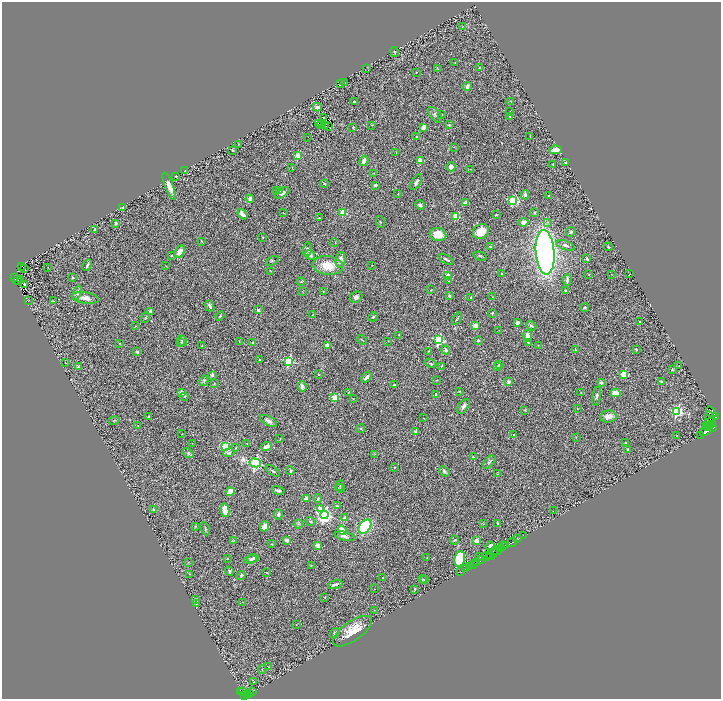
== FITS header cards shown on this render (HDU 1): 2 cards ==
NAXIS1  =                 1438
NAXIS2  =                 1393

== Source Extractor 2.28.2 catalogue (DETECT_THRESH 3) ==
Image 1438 x 1393 px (HDU 1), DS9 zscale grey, zoomed out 1/2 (1 PNG px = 2 x 2 image px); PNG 723 x 701 px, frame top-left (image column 2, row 1393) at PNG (2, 2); each listed source drawn as its Kron ellipse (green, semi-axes under 4 px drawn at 4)
Background 0.757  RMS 0.072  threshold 0.217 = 3 sigma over >= 5 px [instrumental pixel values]
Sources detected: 354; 34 cannot appear on this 1/2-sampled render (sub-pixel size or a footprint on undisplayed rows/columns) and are neither listed nor drawn; the other 320 listed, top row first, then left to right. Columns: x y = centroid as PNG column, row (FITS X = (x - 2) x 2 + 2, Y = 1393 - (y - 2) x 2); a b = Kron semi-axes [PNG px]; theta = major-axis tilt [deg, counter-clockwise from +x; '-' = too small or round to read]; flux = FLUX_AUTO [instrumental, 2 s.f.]
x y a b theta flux
462 26 3 2 - 8
395 52 5 3 - 12
455 63 2 2 - 4.6
367 68 2 1 - 3.6
479 68 3 2 - 6.9
438 69 3 2 - 7.5
416 72 3 2 - 5.2
345 82 3 2 - 6.7
340 84 3 2 - 10
467 86 4 3 - 51
510 101 4 2 - 9.2
354 102 3 2 - 19
317 107 4 4 - 58
510 112 3 1 - 5.7
435 115 9 5 -53 34
442 115 4 2 - 8.5
510 116 3 2 - 9.9
323 118 3 2 - 0.23
319 123 3 2 - 3.2
322 123 2 1 - 0.13
321 125 2 1 - 1.1
325 125 2 1 - 9.8
372 125 3 2 - 7.9
449 125 3 3 - 15
328 127 2 2 - 11
353 127 4 3 - 10
423 127 4 3 - 120
308 137 2 1 - 3.4
416 137 2 1 - 10
530 137 3 2 - 5.4
238 144 2 2 - 13
454 147 3 2 - 6.4
555 150 6 4 10 170
232 151 2 2 - 6.8
396 153 4 2 - 6.7
298 155 3 3 - 560
420 160 2 2 - 230
364 161 5 3 - 97
566 163 3 2 - 20
553 164 2 2 - 11
292 167 3 2 - 5.5
451 167 4 4 - 99
470 169 4 3 - 10
184 171 2 1 - 3.3
374 173 3 2 - 8.1
176 176 2 2 - 22
416 182 8 4 59 54
324 184 4 2 - 11
375 185 4 3 - 26
169 186 14 4 -70 110
280 190 4 3 - 16
276 191 3 3 - 18
282 193 8 4 34 69
398 194 2 1 - 5.7
525 195 4 4 - 41
549 196 2 2 - 54
250 199 4 3 - 60
513 201 4 3 - 1000
465 203 3 3 - 82
420 205 5 3 - 36
123 207 2 2 - 100
283 213 2 1 - 4.6
343 213 3 3 - 490
535 213 3 3 - 13
242 214 6 3 -50 78
497 215 3 2 - 9.8
456 216 3 3 - 640
319 218 4 3 - 9.2
380 222 6 2 -72 13
524 222 5 4 - 71
548 222 4 3 - 16
116 223 2 2 - 120
95 229 4 2 - 10
481 232 8 7 - 270
571 232 5 4 - 26
438 234 8 6 -12 230
263 237 2 2 - 9.2
202 241 3 2 - 13
335 242 3 2 - 5.3
566 245 9 4 -19 58
490 247 3 3 - 15
608 247 4 3 - 13
307 250 7 3 85 33
180 252 7 4 61 140
545 252 22 9 -86 9100
310 255 5 4 - 58
172 256 4 3 - 12
480 256 6 3 -17 17
446 259 8 2 -29 34
587 259 3 2 - 26
341 260 8 5 81 75
272 261 7 2 26 14
87 265 6 2 65 32
328 265 15 9 -7 300
372 265 2 1 - 4.6
21 266 2 1 - 2.3
166 266 3 2 - 4.9
48 267 2 2 - 4.7
24 268 2 1 - 9.5
271 271 3 2 - 6.1
501 274 2 2 - 13
611 274 2 2 - 4.2
630 274 2 1 - 6
448 275 3 3 - 120
589 275 3 3 - 11
15 277 2 1 - 8.6
73 277 3 2 - 18
20 279 3 2 - 8.1
567 280 5 3 - 50
18 281 4 1 - 13
448 281 3 2 - 7.4
301 282 4 3 - 15
24 285 4 3 - 29
431 290 3 2 - 7.2
565 290 2 2 - 44
303 291 3 2 - 9.1
323 291 4 2 - 6.9
77 293 7 3 69 30
450 296 3 3 - 31
356 297 6 5 - 53
471 297 2 2 - 22
492 297 2 1 - 3.5
85 298 14 5 -8 120
28 301 2 1 - 3.1
53 301 3 3 - 8.5
210 306 6 3 -67 41
584 308 4 3 - 19
258 310 2 2 - 92
150 312 3 2 - 46
492 313 2 2 - 17
312 315 2 1 - 4.2
220 316 5 3 - 18
373 317 5 3 - 18
146 318 5 3 - 12
457 319 6 3 58 17
639 322 2 2 - 17
517 323 3 2 - 49
135 326 2 1 - 3.9
475 326 3 3 - 350
531 326 5 3 - 30
499 330 2 1 - 4.5
399 335 3 2 - 7.3
528 336 6 4 -78 64
362 340 5 2 - 9.2
439 340 3 3 - 1600
478 340 2 2 - 55
182 341 6 4 -54 32
239 341 3 1 - 5.3
388 341 2 2 - 4.3
120 343 3 2 - 6
181 343 3 2 - 34
252 343 4 2 - 7.7
528 343 3 2 - 11
202 345 2 2 - 5.9
327 345 2 2 - 200
538 345 3 2 - 6.5
636 349 3 3 - 12
446 350 5 4 - 34
575 350 4 2 - 8
428 351 3 2 - 10
137 352 2 2 - 58
259 359 2 2 - 16
289 361 3 3 - 1500
65 363 3 2 - 4.5
431 363 6 3 -26 19
499 364 4 3 - 19
441 366 4 2 - 8.4
679 366 2 1 - 7.8
78 367 3 3 - 17
498 367 3 3 - 9.1
672 370 4 3 - 16
624 374 3 3 - 610
212 375 2 2 - 71
318 375 3 2 - 8.5
366 377 6 3 52 49
436 380 2 2 - 10
204 381 5 3 - 19
661 381 4 3 - 17
508 382 3 3 - 47
601 383 3 2 - 44
214 384 4 3 - 12
394 385 3 2 - 15
302 386 5 4 - 48
459 391 3 2 - 13
181 392 2 2 - 150
348 392 4 2 - 7.9
581 393 4 3 - 14
616 393 5 4 - 180
436 394 3 3 - 31
185 396 3 2 - 16
597 396 10 3 79 29
335 398 3 3 - 430
353 398 2 1 - 6.1
463 406 9 4 54 60
577 408 3 2 - 7.1
525 410 3 2 - 9.2
677 411 4 3 - 1900
711 412 6 4 -53 130
608 416 8 6 11 110
149 417 4 3 - 15
709 417 6 3 -82 170
716 417 2 2 - 130
423 418 2 1 - 5.8
114 420 5 2 - 11
269 421 9 4 -29 54
710 422 5 2 - 340
706 425 3 2 - 110
712 425 4 2 - 440
138 426 2 2 - 4.3
707 427 4 1 - 180
713 428 2 2 - 340
361 429 4 2 - 9.4
416 431 2 2 - 120
706 431 7 4 34 1800
182 434 2 2 - 8.6
514 435 2 2 - 40
677 435 2 2 - 5.1
700 435 2 1 - 100
576 437 2 2 - 5.4
280 438 2 2 - 5.5
192 443 2 2 - 4.7
626 443 2 2 - 52
247 444 2 2 - 5.3
226 447 4 3 - 800
266 447 5 3 - 80
235 448 3 3 - 8.6
628 450 3 3 - 23
188 453 6 4 -35 24
229 453 6 4 21 24
374 454 4 3 - 14
473 457 3 2 - 9.9
489 462 8 3 49 29
255 463 6 4 -15 3000
394 467 2 2 - 8.2
273 471 8 3 -34 27
290 471 4 2 - 23
444 471 6 2 -45 29
497 474 3 1 - 4.7
340 486 5 2 - 11
340 488 5 3 - 21
278 490 6 3 -13 40
230 492 4 3 - 230
307 498 3 3 - 82
318 498 4 3 - 21
338 506 4 3 - 15
320 509 3 3 - 200
154 510 2 2 - 49
225 510 7 4 -79 280
553 511 2 1 - 2.4
278 514 5 3 - 37
324 515 4 4 - 4600
345 518 2 2 - 270
310 521 5 3 - 19
298 524 5 4 - 27
483 524 3 3 - 8.8
498 524 4 2 - 17
195 526 3 3 - 14
264 526 5 3 - 130
365 527 8 5 54 1600
205 529 7 3 -69 24
342 530 5 3 - 240
345 536 10 4 -12 58
523 536 2 1 - 42
518 538 4 2 - 440
287 540 4 3 - 64
454 540 4 3 - 13
233 541 4 2 - 8
477 541 2 2 - 240
512 542 5 2 - 670
272 544 3 2 - 6.5
506 545 2 2 - 99
318 546 3 3 - 98
490 546 4 3 - 34
503 546 4 2 - 63
501 548 3 1 - 32
497 551 5 2 - 280
493 553 7 3 59 400
489 555 2 1 - 370
480 556 2 1 - 9.8
486 556 4 3 - 770
253 558 6 4 7 42
427 558 2 1 - 7.7
227 559 3 2 - 14
250 559 6 4 20 35
460 559 8 5 75 720
481 559 2 2 - 300
188 562 3 3 - 11
477 563 2 2 - 300
473 564 2 2 - 160
311 565 2 2 - 5.8
469 567 2 1 - 36
465 569 2 1 - 36
229 571 4 2 - 29
267 572 3 1 - 6.4
461 572 2 1 - 6.3
189 574 3 3 - 10
241 575 5 4 - 24
382 578 3 2 - 8.5
422 579 4 3 - 15
424 580 3 3 - 12
335 584 7 2 18 43
374 589 2 1 - 3.8
415 589 3 2 - 14
324 598 2 2 - 5.2
195 599 4 3 - 20
242 602 3 2 - 7.4
197 603 2 2 - 9.7
374 610 3 2 - 7.2
296 625 2 2 - 4.1
352 631 23 9 35 300
335 633 5 4 - 39
268 667 2 2 - 9.1
262 670 4 2 - 5.9
254 682 2 2 - 23
241 691 2 1 - 1.4
243 691 3 3 - 8.1
253 692 2 1 - 2.1
250 693 2 1 - 28
247 695 3 1 - 34
244 696 4 2 - 170
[34 sub-pixel or undisplayed-footprint detections neither listed nor drawn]